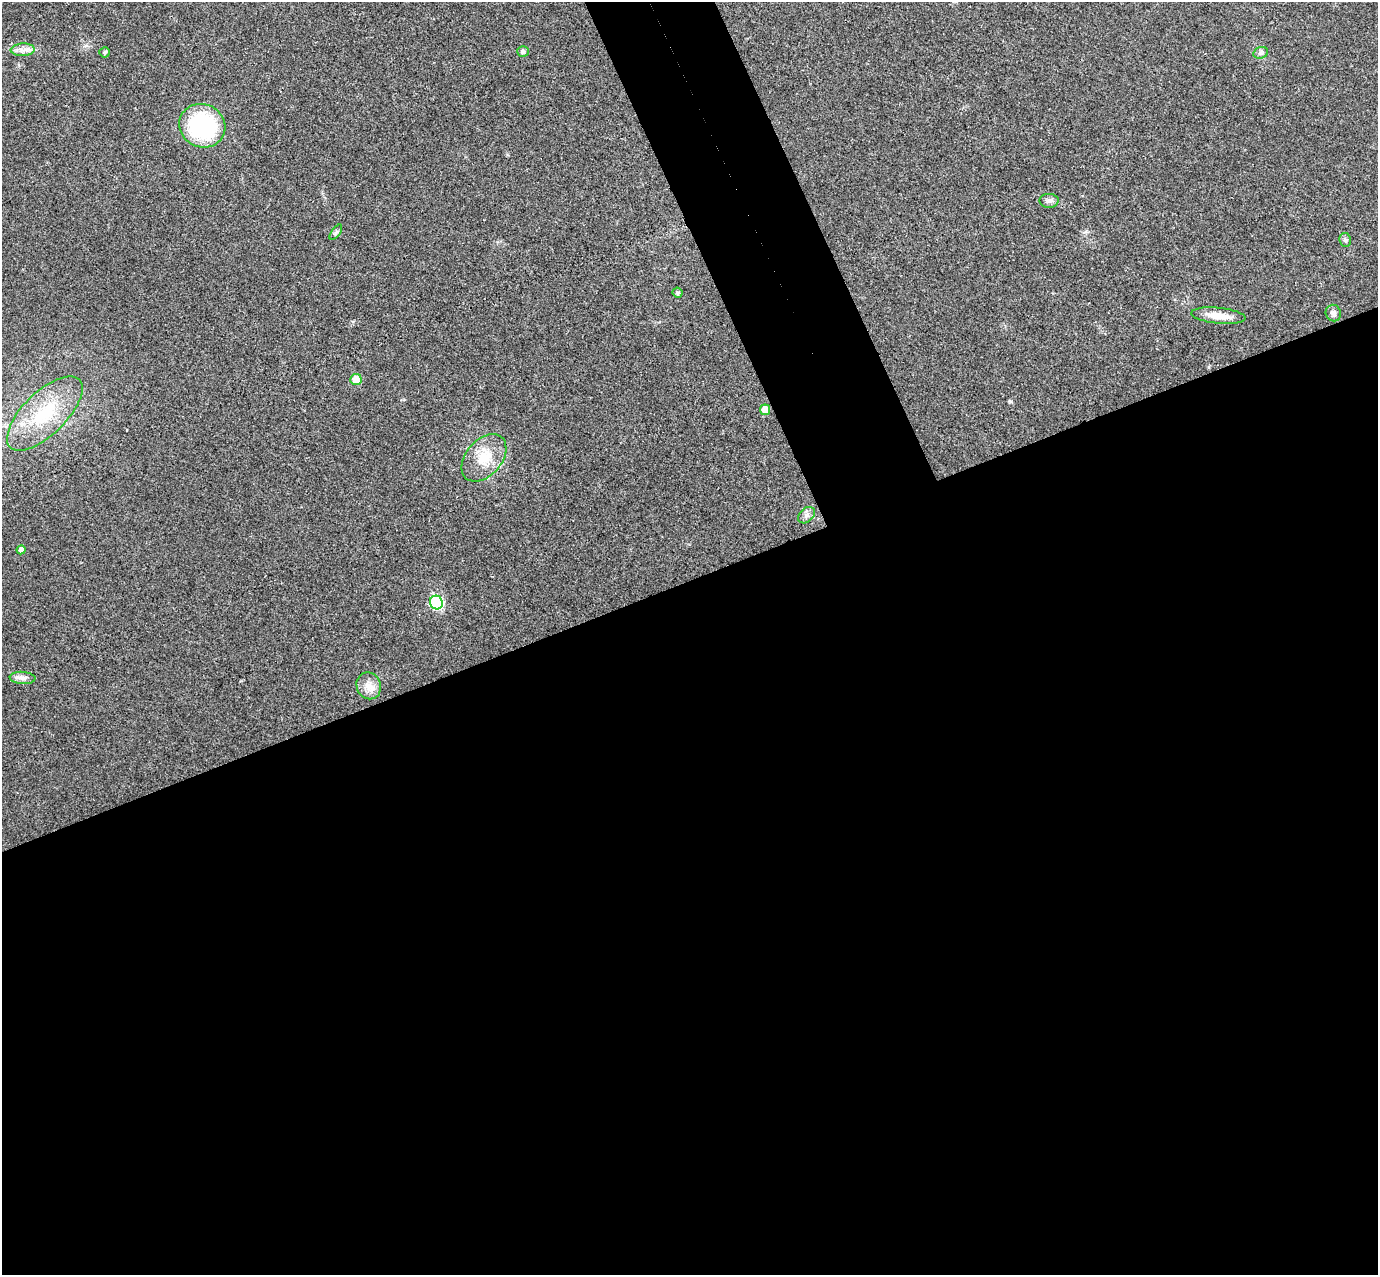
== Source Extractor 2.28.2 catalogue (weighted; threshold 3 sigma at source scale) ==
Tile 15 of 4 x 4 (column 3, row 4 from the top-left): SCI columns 2807-4182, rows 178-1450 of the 5615 x 5574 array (HDU 1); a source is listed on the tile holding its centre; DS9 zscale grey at full resolution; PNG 1380 x 1277 px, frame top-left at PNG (2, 2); each listed source drawn as its Kron ellipse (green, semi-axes under 4 px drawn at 4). Shown black and unused: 58% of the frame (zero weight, under 3 of 4 exposures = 6% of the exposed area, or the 3 px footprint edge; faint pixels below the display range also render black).
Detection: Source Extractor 2.28.2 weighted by HDU 2 'WHT'; one run over the whole footprint, this tile lists its part. Background 0.0328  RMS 0.0049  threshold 0.0219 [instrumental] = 3 sigma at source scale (4.5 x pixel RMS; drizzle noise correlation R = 1.50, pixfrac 1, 0.05/0.05 arcsec/px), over >= 5 px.
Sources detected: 20; all 20 listed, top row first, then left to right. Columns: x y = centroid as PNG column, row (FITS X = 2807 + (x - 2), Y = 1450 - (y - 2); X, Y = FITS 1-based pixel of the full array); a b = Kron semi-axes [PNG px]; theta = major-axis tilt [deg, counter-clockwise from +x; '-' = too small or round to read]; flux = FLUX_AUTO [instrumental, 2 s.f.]
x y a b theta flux
23 50 12 6 3 2.8
104 52 5 5 - 0.98
523 52 6 5 - 1.3
1261 53 7 5 20 1.2
202 126 23 21 -28 50
1049 201 9 7 -1 1.9
336 232 9 4 54 1
1345 240 7 5 -81 1.2
677 293 5 5 - 1.1
1333 313 8 7 - 1.9
1218 316 27 8 -6 6.8
356 379 5 5 - 8.5
765 410 5 5 - 5.9
45 413 48 21 44 29
484 458 27 18 49 13
806 515 10 6 42 1.9
21 550 4 4 - 1.8
436 603 7 6 - 39
22 678 13 6 -4 2.3
369 686 14 12 -69 4.6